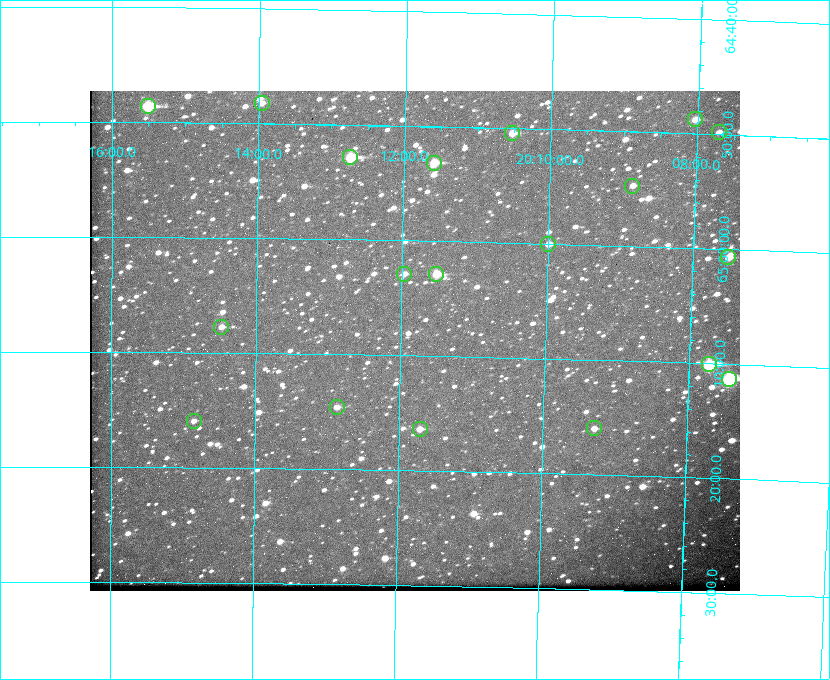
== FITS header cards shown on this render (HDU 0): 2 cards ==
NAXIS1  =                  650
NAXIS2  =                  500

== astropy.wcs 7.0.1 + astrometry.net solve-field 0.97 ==
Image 650 x 500 px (HDU 0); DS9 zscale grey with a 90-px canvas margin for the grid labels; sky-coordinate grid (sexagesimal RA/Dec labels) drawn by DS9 from the SOLVED WCS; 19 Tycho-2 reference stars matched to detected sources circled (green)
Header WCS: none
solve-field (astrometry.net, Tycho-2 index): SOLVED blind (the file carries no WCS)
Solved WCS: RA---TAN-SIP/DEC--TAN-SIP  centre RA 20:11:48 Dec +65:09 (302.95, +65.14 deg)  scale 5.23 arcsec/px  FOV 56.7' x 43.6'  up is +179 deg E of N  parity flipped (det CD > 0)
(file carries no celestial WCS; the grid is the blind solution)
Tycho-2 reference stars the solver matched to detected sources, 19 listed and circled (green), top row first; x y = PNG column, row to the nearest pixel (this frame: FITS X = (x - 90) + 1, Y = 500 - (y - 91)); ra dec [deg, ICRS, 3 dp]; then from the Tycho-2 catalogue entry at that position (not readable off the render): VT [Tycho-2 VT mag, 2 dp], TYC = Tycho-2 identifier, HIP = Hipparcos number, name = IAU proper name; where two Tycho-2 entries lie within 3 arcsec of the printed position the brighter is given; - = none
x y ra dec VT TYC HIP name
262 103 303.488 +64.804 11.29 4240-68-1 - -
148 106 303.878 +64.810 8.93 4240-794-1 - -
695 119 302.008 +64.813 10.38 4240-809-1 - -
719 132 301.927 +64.830 11.16 4240-869-1 - -
512 133 302.633 +64.841 10.69 4240-985-1 - -
350 157 303.184 +64.880 9.02 4240-488-1 - -
434 163 302.897 +64.886 9.40 4240-717-1 - -
632 186 302.216 +64.912 11.03 4240-1279-1 - -
548 244 302.498 +65.000 11.22 4240-149-1 - -
728 257 301.878 +65.011 10.80 4240-59-1 - -
404 274 302.992 +65.048 11.44 4240-88-1 - -
436 274 302.882 +65.048 10.25 4240-98-1 - -
221 327 303.620 +65.129 11.18 4240-34-1 - -
709 364 301.932 +65.168 8.01 4240-866-1 99147 -
729 379 301.862 +65.188 7.70 4240-604-1 99125 -
337 407 303.217 +65.244 11.17 4240-236-1 - -
194 421 303.713 +65.266 11.45 4240-564-1 - -
594 428 302.323 +65.266 11.19 4240-188-1 - -
420 429 302.928 +65.273 10.74 4240-760-1 - -